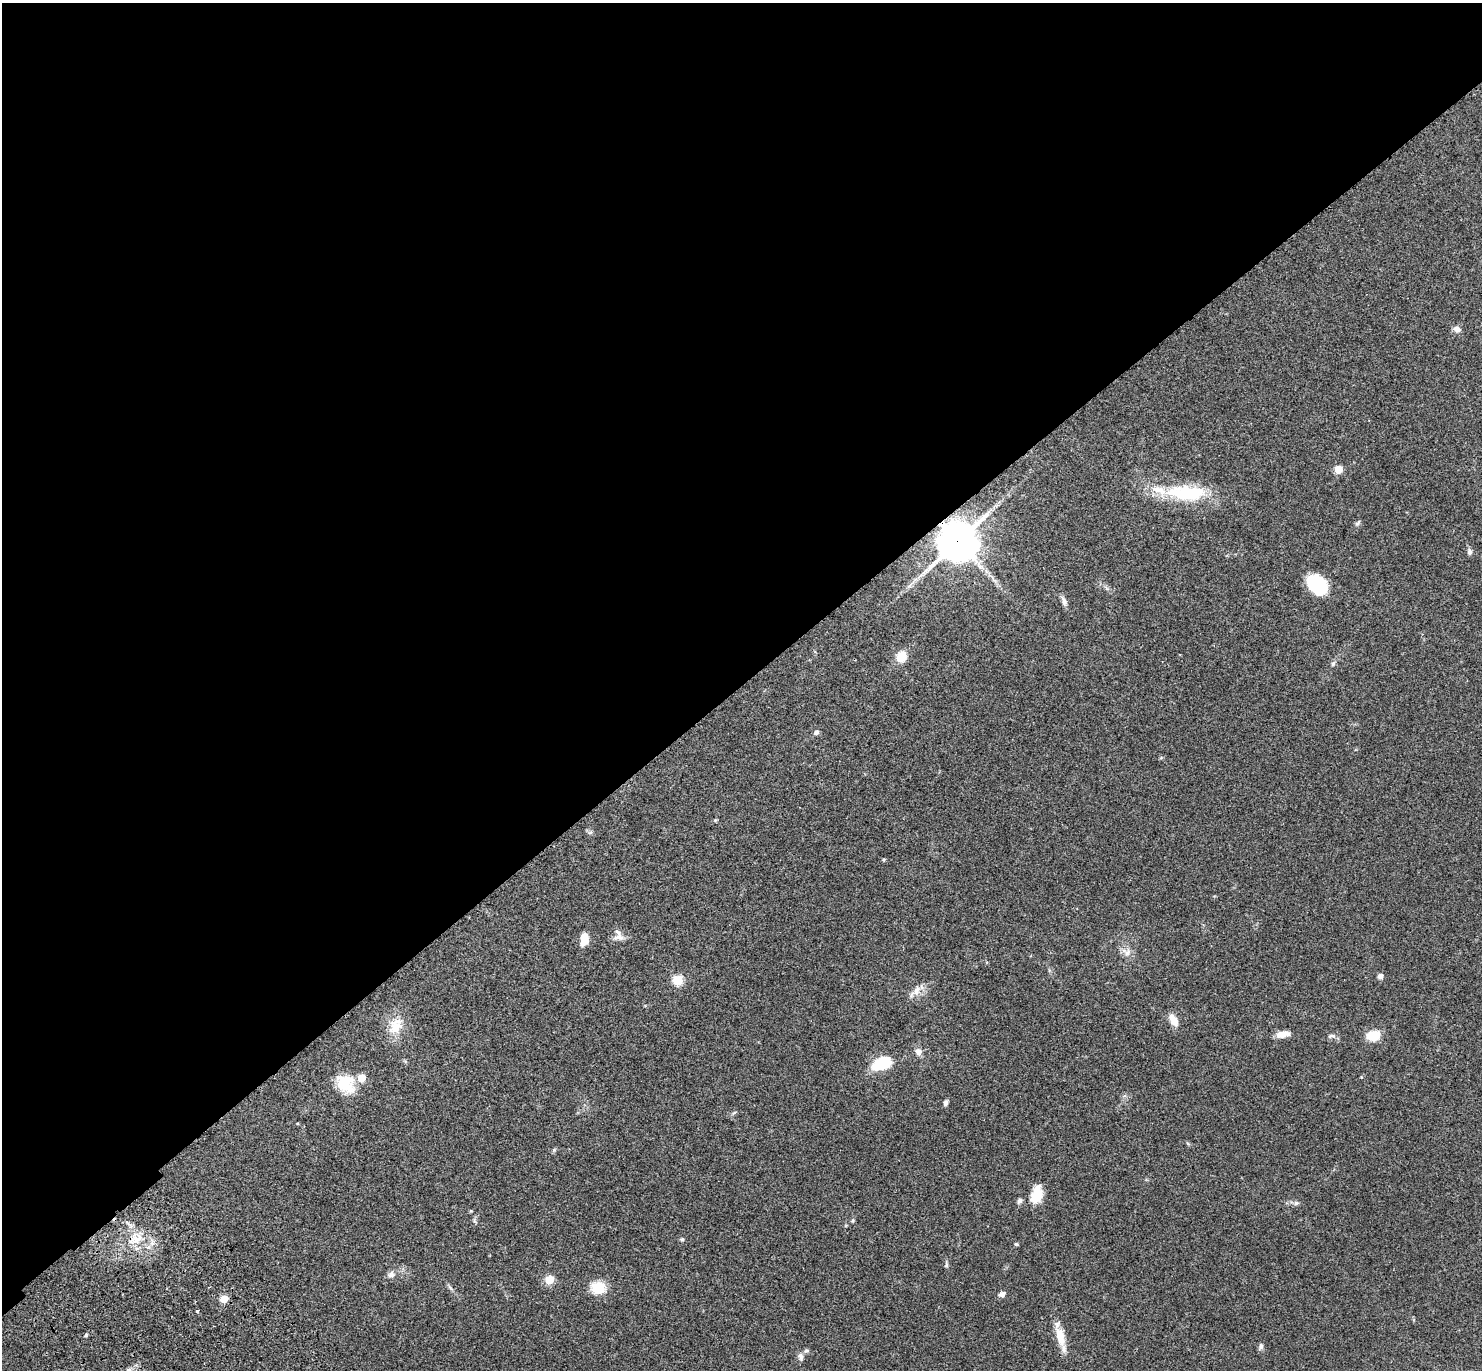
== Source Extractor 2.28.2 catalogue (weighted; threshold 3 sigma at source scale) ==
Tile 2 of 4 x 4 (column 2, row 1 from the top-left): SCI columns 1581-3060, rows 4379-5746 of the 6141 x 6133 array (HDU 1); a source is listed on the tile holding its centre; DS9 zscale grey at full resolution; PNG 1484 x 1372 px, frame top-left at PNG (2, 3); no overlay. Shown black and unused: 50% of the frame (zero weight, under 3 of 4 exposures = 6% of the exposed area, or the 3 px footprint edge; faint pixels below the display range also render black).
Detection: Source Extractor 2.28.2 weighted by HDU 2 'WHT'; one run over the whole footprint, this tile lists its part. Background 0.0512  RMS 0.0054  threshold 0.0244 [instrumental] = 3 sigma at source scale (4.5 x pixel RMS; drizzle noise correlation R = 1.50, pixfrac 1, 0.05/0.05 arcsec/px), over >= 5 px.
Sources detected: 57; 3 inside a brighter listed object's ellipse — not listed separately; the other 54 listed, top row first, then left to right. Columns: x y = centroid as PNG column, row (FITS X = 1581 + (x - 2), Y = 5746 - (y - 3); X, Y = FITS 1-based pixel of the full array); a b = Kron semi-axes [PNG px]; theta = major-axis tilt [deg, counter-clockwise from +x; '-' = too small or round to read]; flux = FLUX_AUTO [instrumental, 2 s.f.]
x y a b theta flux
1457 329 9 7 -26 2.8
1338 469 5 5 - 12
1186 493 55 20 -3 35
1358 523 10 5 54 1.1
958 541 13 12 - 1500
1469 552 9 6 -75 1.5
1317 585 23 16 -45 24
909 586 7 4 19 1
1064 601 16 6 -65 2.3
901 657 12 11 - 8.1
1333 664 7 5 72 1.1
816 732 7 5 39 1.6
715 820 6 4 45 0.57
590 832 7 4 2 0.96
884 860 4 4 - 0.67
619 937 16 9 -4 3.2
584 939 13 8 83 7.7
1127 952 15 11 -26 4.1
1380 976 7 6 - 1.8
678 980 6 5 - 30
917 991 15 9 65 4.7
1174 1020 15 8 -59 5.7
396 1026 26 18 65 12
1283 1034 15 7 11 4.8
1373 1035 11 8 10 14
1332 1036 12 6 4 1.7
918 1052 11 8 -71 2.6
882 1063 21 13 25 20
346 1084 24 20 -49 16
946 1102 7 5 68 1.6
734 1113 8 3 44 0.72
554 1150 6 5 - 0.78
1037 1194 21 13 74 9.7
1019 1201 7 6 - 1.6
1296 1203 8 6 2 1.4
471 1211 5 3 - 0.45
474 1221 9 3 -69 0.77
853 1221 6 4 71 0.74
682 1239 5 5 - 0.81
136 1240 26 17 47 14
1016 1244 5 4 - 0.65
946 1265 8 5 86 1
391 1274 10 8 28 2.4
549 1280 5 5 - 18
598 1287 13 11 -2 14
450 1288 11 3 -50 1.1
1002 1294 8 6 27 2.1
224 1299 5 5 - 11
197 1311 3 3 - 1.7
86 1335 6 3 71 0.66
1060 1337 30 10 -74 9.3
1261 1346 10 6 85 1.4
806 1350 8 5 -4 1.1
800 1357 11 7 -77 2.1
Overlapping masked pixels (flux is a lower limit): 2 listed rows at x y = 958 541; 136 1240